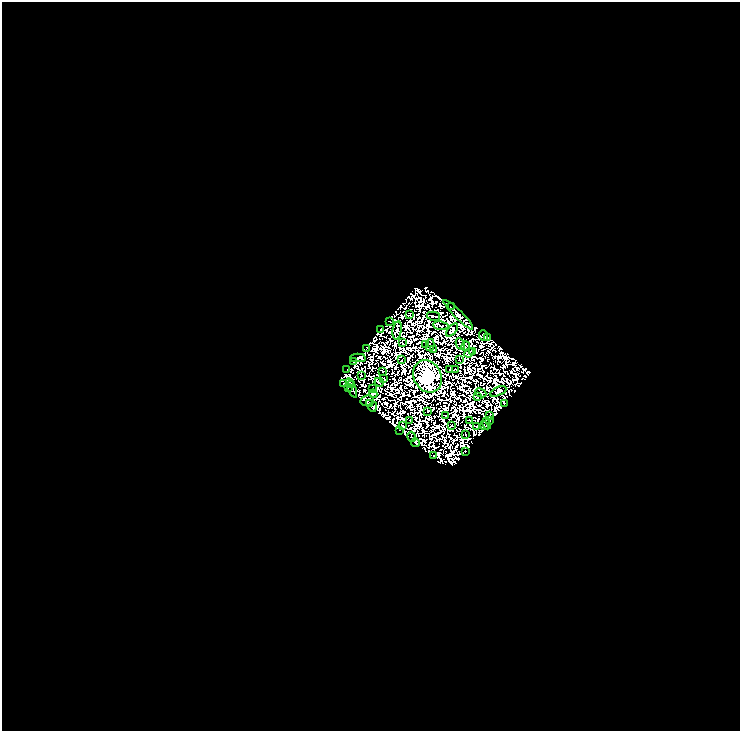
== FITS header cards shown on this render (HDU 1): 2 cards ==
NAXIS1  =                  738
NAXIS2  =                  729

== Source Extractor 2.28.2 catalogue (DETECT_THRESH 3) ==
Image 738 x 729 px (HDU 1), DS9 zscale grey, 1 PNG px = 1 image px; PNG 742 x 733 px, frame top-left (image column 1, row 729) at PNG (2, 2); each listed source drawn as its Kron ellipse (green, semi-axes under 4 px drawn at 4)
Background 0.0361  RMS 1.3e-05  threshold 3.82e-05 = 3 sigma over >= 5 px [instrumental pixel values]
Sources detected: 169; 106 with non-positive FLUX_AUTO (blend fragments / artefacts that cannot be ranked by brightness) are neither listed nor drawn; the other 63 listed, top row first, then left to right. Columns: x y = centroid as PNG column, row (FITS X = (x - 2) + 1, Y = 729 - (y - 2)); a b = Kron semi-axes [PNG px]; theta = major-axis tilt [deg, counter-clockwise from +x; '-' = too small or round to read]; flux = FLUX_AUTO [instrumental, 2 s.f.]
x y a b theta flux
451 306 2 2 - 0.057
409 315 3 2 - 0.16
458 315 20 4 -45 2
434 316 7 2 -13 1.3
390 321 2 2 - 0.19
441 326 8 2 -8 0.56
381 329 3 2 - 0.55
397 330 9 4 80 0.78
452 330 8 4 49 0.15
484 336 5 3 - 0.27
488 337 3 2 - 0.45
402 343 3 2 - 0.12
460 344 6 3 -63 0.35
426 345 3 2 - 0.49
430 345 6 2 78 0.54
466 346 5 2 - 0.35
367 348 3 2 - 0.36
434 350 3 2 - 0.52
473 351 4 3 - 0.02
469 353 5 3 - 1.5
358 358 8 3 2 2.1
402 360 4 2 - 0.17
459 360 2 2 - 0.12
354 361 2 2 - 0.29
347 369 3 2 - 0.49
456 369 3 2 - 0.33
450 370 2 2 - 0.11
383 371 3 2 - 0.42
361 375 3 2 - 0.15
427 376 17 13 -62 830
384 378 3 2 - 0.96
349 382 3 2 - 1.1
379 382 5 2 - 0.4
344 384 3 2 - 0.3
351 384 4 2 - 0.86
348 387 3 3 - 1.1
352 388 10 3 -68 0.85
373 388 2 2 - 0.12
498 391 9 4 25 0.62
481 393 5 3 - 1.2
373 394 4 2 - 0.2
477 397 3 2 - 0.21
367 401 7 5 10 1.7
369 403 3 2 - 0.0038
504 403 3 2 - 1.6
373 407 5 3 - 0.73
428 411 2 2 - 0.66
445 416 3 2 - 0.41
490 416 4 3 - 0.46
470 420 2 2 - 0.39
489 420 4 2 - 0.01
410 421 3 2 - 0.64
486 424 6 2 -68 0.038
403 426 3 2 - 0.82
451 426 3 2 - 0.9
484 426 3 3 - 0.19
476 427 3 2 - 0.18
399 430 2 2 - 0.021
466 435 2 2 - 0.31
412 437 5 2 - 0.19
415 442 4 3 - 1.2
465 451 2 2 - 0.31
434 456 2 2 - 0.13
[106 non-positive-flux detections neither listed nor drawn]